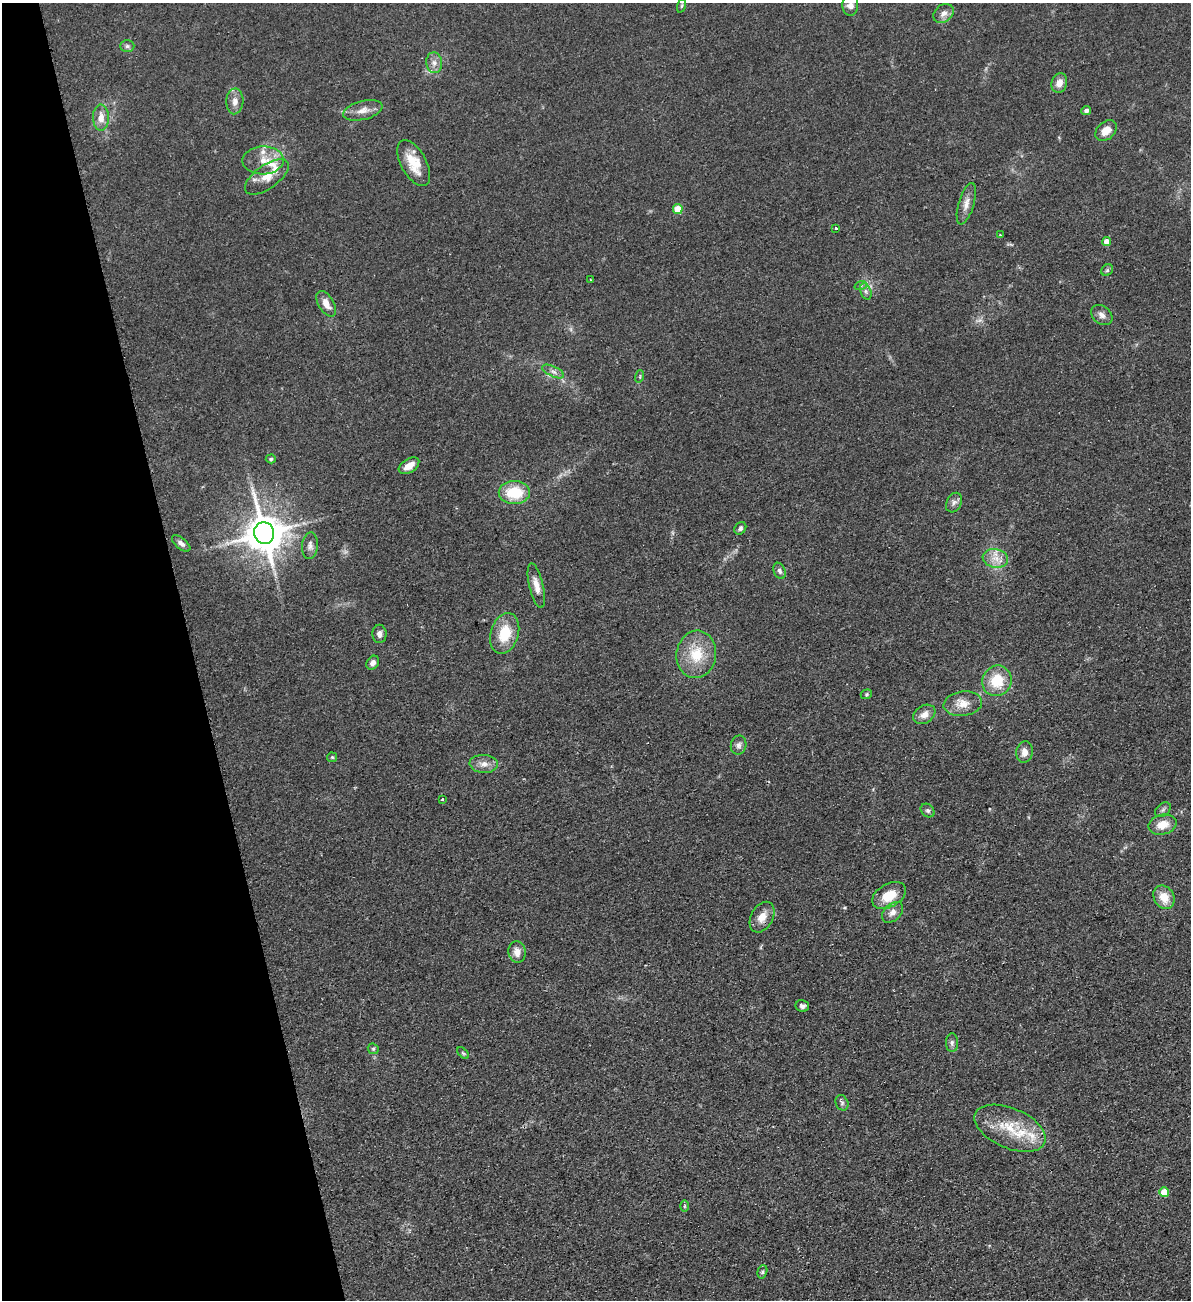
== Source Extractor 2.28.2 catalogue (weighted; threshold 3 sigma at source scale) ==
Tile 5 of 4 x 4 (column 1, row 2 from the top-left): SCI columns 166-1354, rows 2650-3947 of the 5207 x 5300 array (HDU 1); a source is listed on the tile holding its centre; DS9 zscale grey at full resolution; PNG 1193 x 1302 px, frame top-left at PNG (2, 3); each listed source drawn as its Kron ellipse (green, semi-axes under 4 px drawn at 4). Shown black and unused: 16% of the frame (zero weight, under 2 of 3 exposures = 3% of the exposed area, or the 3 px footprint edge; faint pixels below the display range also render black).
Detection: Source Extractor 2.28.2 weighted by HDU 2 'WHT'; one run over the whole footprint, this tile lists its part. Background 0.0587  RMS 0.009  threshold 0.0405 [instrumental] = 3 sigma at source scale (4.5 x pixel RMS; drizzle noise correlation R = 1.50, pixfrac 1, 0.05/0.05 arcsec/px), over >= 5 px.
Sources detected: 74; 1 too faint to see at this stretch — neither listed nor drawn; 5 inside a brighter listed object's ellipse — not listed separately; the other 68 listed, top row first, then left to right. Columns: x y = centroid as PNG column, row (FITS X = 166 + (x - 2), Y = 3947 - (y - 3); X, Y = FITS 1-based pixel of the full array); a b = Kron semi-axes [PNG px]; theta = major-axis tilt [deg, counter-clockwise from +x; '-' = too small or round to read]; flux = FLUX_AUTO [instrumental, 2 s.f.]
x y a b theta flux
850 5 11 8 87 5.2
681 6 7 3 71 1.2
943 13 11 8 38 5.3
127 46 7 6 - 2.1
434 63 10 8 -86 4.9
1059 83 10 7 72 7.3
235 101 13 8 86 6.4
363 110 20 9 14 8.6
1086 110 5 4 - 2.5
101 118 13 8 -89 8.1
1106 131 12 8 42 8.7
263 160 20 14 2 13
414 163 25 12 -61 20
267 177 26 11 36 14
966 204 21 7 73 7.1
678 209 5 5 - 23
836 228 3 3 - 1.5
1000 235 3 3 - 0.91
1107 242 4 4 - 9.2
1107 270 6 5 - 1.7
590 280 3 2 - 0.65
861 285 6 4 20 1.6
866 291 8 5 -71 2.8
326 304 14 7 -60 8
1102 315 12 8 -41 4.8
553 372 12 5 -25 3.6
640 376 6 4 73 1.1
271 459 5 4 - 1.6
409 466 11 6 32 8.7
514 492 15 11 1 30
954 503 10 7 63 3.5
740 528 7 5 52 2.4
264 533 11 10 - 2700
181 543 11 5 -40 3.2
310 546 13 8 86 4.4
995 558 13 9 -11 8.7
780 571 8 5 -65 2.7
536 586 23 7 -77 8.9
505 633 21 14 73 25
379 634 9 7 -88 4.2
696 654 24 20 82 28
373 663 7 5 50 3.1
997 681 15 14 - 25
866 694 6 4 22 1.2
963 704 19 12 7 11
924 714 12 8 33 6.8
739 745 9 7 78 3.4
1024 752 11 8 81 6.3
332 757 5 5 - 1.1
484 764 14 9 -5 6.3
442 799 3 3 - 1.6
1163 810 9 6 40 2.3
928 811 8 6 -43 2
1163 825 14 10 14 12
889 895 18 11 29 19
1164 897 12 10 -59 13
893 912 12 8 45 5.7
762 917 16 11 61 9.6
517 952 11 8 -81 7.2
802 1006 7 6 - 3.1
952 1043 9 6 90 2.5
373 1049 6 5 - 1.4
463 1053 7 4 -44 1.3
842 1103 8 6 -64 2.1
1010 1128 38 20 -23 37
1164 1192 5 5 - 23
684 1206 6 4 89 1.1
762 1272 7 5 74 1.5
Isophote crosses this tile's border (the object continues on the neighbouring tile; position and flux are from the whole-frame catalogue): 1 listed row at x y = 850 5